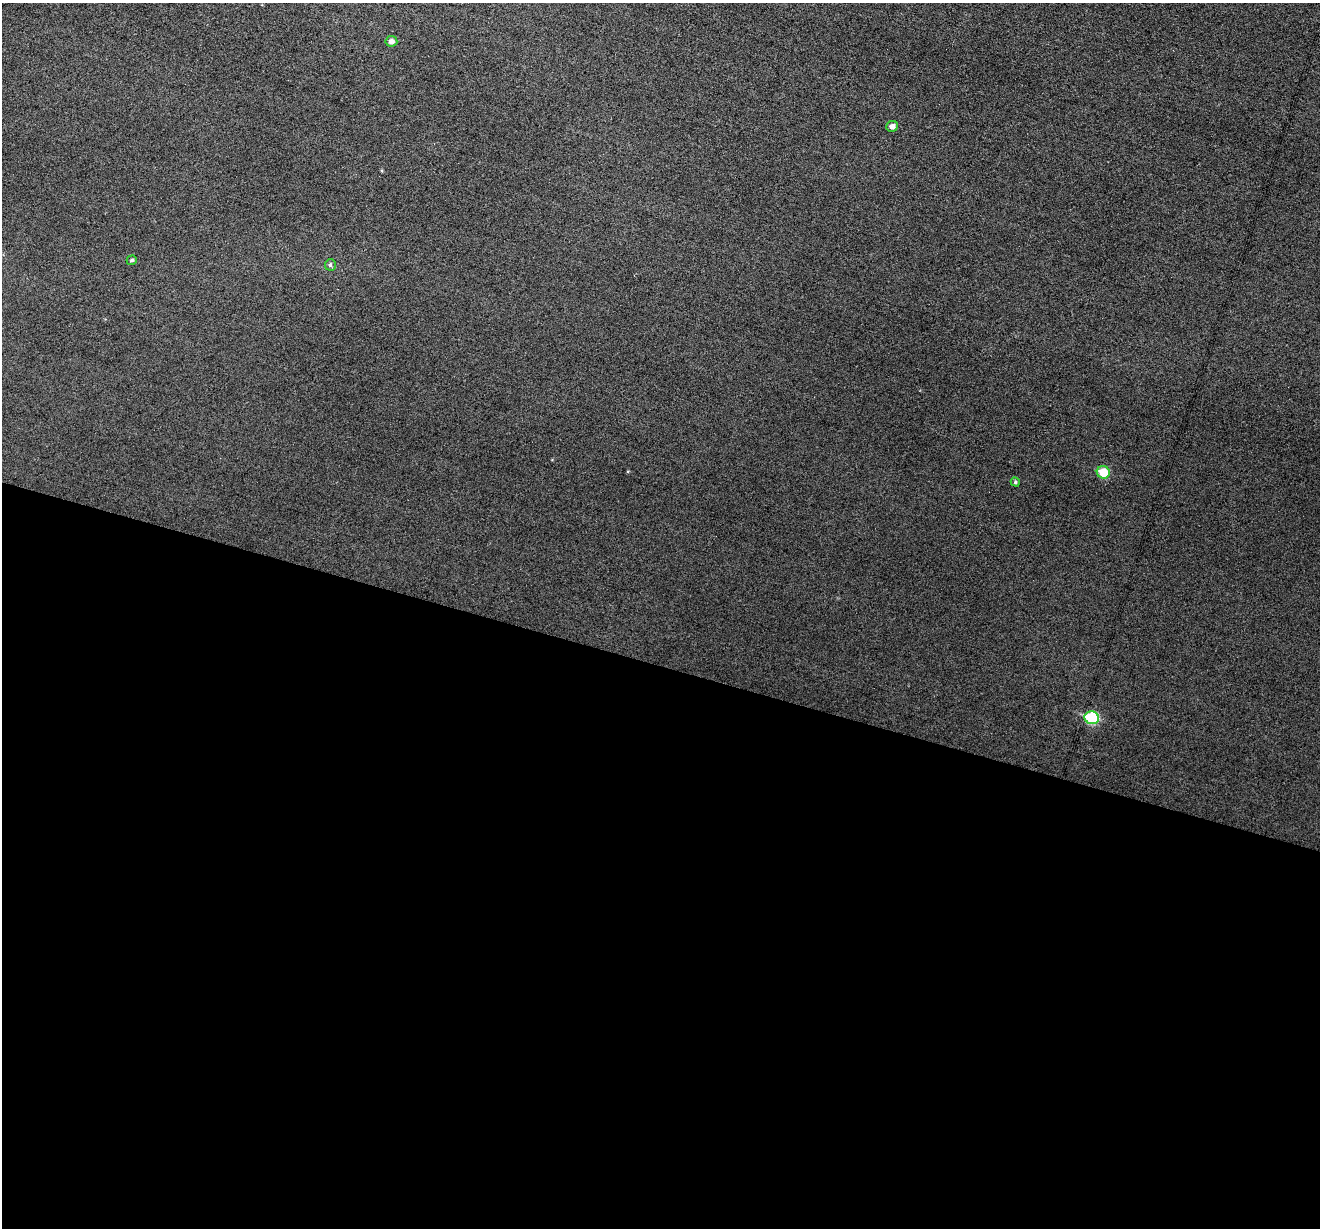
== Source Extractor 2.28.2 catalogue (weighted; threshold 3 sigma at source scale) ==
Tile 14 of 4 x 4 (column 2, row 4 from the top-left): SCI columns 1319-2636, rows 131-1356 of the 5274 x 5294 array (HDU 1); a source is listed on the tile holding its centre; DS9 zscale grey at full resolution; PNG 1322 x 1230 px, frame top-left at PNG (2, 3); each listed source drawn as its Kron ellipse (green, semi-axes under 4 px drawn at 4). Shown black and unused: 46% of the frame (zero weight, under 3 of 6 exposures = <1% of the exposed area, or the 3 px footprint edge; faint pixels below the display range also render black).
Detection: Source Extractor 2.28.2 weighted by HDU 2 'WHT'; one run over the whole footprint, this tile lists its part. Background 0.0474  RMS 0.0055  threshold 0.0225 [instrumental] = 3 sigma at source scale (4.09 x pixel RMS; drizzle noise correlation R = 1.36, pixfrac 0.8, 0.05/0.05 arcsec/px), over >= 5 px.
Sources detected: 7; all 7 listed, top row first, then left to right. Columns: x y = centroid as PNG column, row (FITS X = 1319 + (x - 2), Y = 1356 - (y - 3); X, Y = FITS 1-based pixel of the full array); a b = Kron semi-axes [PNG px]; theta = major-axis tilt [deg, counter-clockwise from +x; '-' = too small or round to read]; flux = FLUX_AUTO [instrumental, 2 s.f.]
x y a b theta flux
391 41 6 5 - 2.5
892 126 5 5 - 2.6
132 260 5 4 - 1.1
330 265 6 5 - 1.2
1103 472 6 6 - 13
1015 482 5 4 - 0.88
1092 718 7 6 - 35